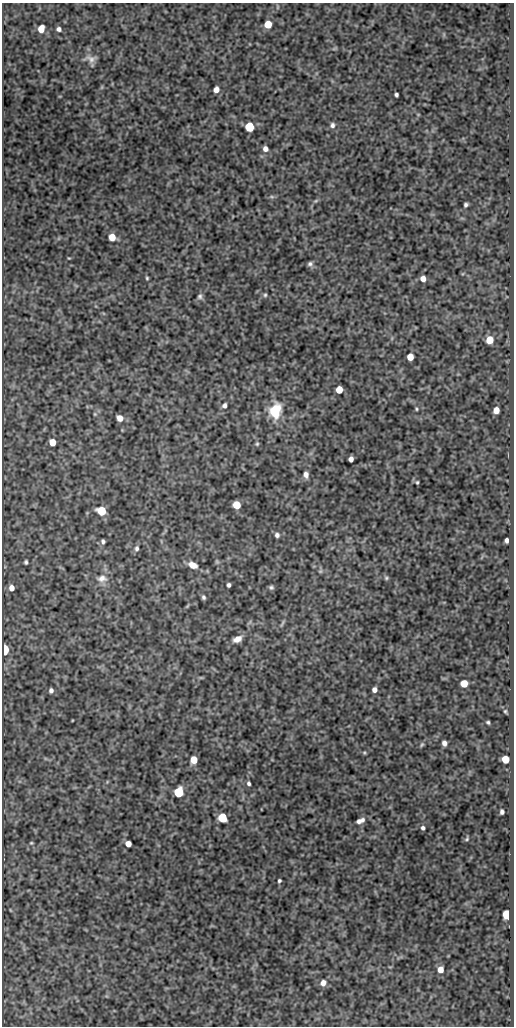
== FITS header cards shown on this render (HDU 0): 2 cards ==
NAXIS1  =                  512
NAXIS2  =                 1024

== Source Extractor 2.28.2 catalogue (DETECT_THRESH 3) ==
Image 512 x 1024 px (HDU 0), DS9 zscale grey, 1 PNG px = 1 image px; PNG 516 x 1028 px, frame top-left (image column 1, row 1024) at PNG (2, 3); no overlay
Background 152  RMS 0.56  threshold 1.68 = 3 sigma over >= 5 px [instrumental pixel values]
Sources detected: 76; all 76 listed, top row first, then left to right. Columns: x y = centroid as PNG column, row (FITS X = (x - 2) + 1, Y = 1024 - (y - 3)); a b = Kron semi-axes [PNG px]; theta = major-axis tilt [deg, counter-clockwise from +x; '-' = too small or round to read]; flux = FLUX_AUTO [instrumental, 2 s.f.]
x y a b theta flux
268 24 5 5 - 710
41 29 6 5 - 400
59 29 5 5 - 110
91 59 15 9 -8 230
102 87 6 4 71 44
216 89 5 5 - 240
396 95 4 4 - 81
332 125 7 6 - 110
249 127 6 5 - 1900
265 149 5 5 - 180
272 197 6 4 -19 56
315 201 7 4 31 56
466 205 4 4 - 81
112 237 6 5 - 520
310 264 6 6 - 98
147 278 4 3 - 44
423 278 6 5 - 250
265 295 5 5 - 56
200 296 8 6 68 100
490 340 6 5 - 670
410 357 5 5 - 480
339 390 5 5 - 640
224 405 7 6 - 120
416 409 5 4 - 45
496 410 5 5 - 380
275 411 14 10 77 1300
95 414 5 4 - 42
120 418 6 5 - 310
52 442 5 5 - 480
257 444 6 4 68 52
351 459 5 4 - 180
306 475 7 5 -76 160
417 482 4 3 - 47
237 505 5 5 - 910
101 511 6 5 - 1400
277 535 5 5 - 110
507 540 5 4 - 120
103 541 4 4 - 82
137 548 8 6 85 110
26 562 4 3 - 65
217 562 6 4 -19 47
193 565 9 6 -26 320
320 571 6 5 - 58
102 578 15 10 2 300
386 578 6 5 - 61
229 585 4 3 - 90
271 587 5 5 - 77
11 588 6 5 - 230
204 597 4 4 - 73
282 623 14 3 64 77
237 639 10 6 26 290
5 649 6 4 -89 1500
201 678 6 4 -18 39
464 683 5 5 - 610
51 690 5 4 - 100
374 690 5 4 - 160
505 711 5 4 - 49
488 722 4 3 - 56
444 743 5 4 - 160
422 745 6 5 - 57
364 753 5 4 - 43
505 759 5 5 - 740
194 760 6 5 - 650
249 783 4 3 - 77
179 792 6 5 - 2500
502 812 5 4 - 98
222 818 6 5 - 1800
360 821 10 5 22 200
423 828 5 4 - 81
467 839 6 4 69 51
31 843 5 4 - 40
128 844 5 5 - 310
279 881 4 3 - 65
507 915 6 5 - 1500
440 969 6 5 - 310
323 983 7 6 - 220